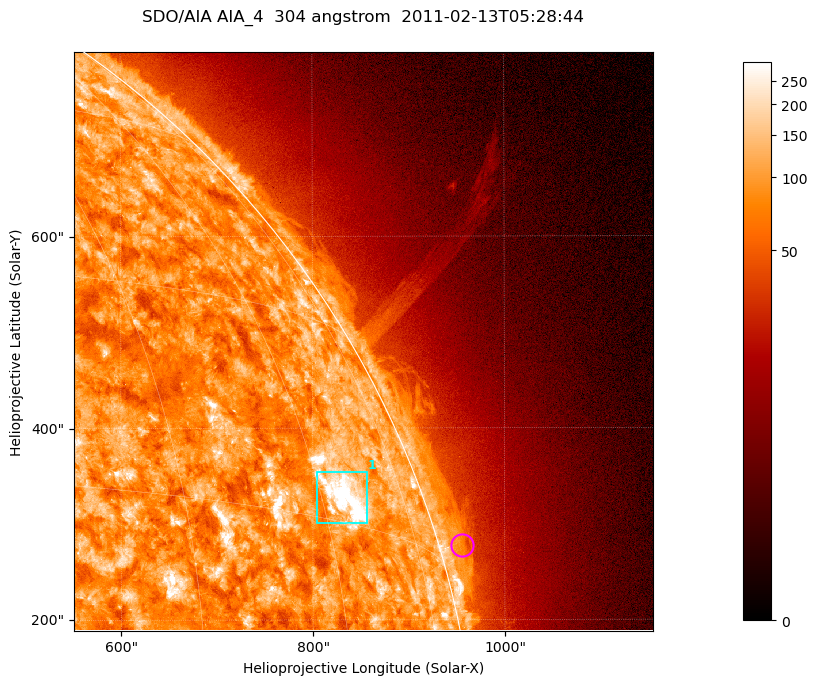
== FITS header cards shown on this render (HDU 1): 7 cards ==
TELESCOP= 'SDO/AIA '           / For AIA: SDO/AIA
INSTRUME= 'AIA_4   '           / For AIA: AIA_ATA1, AIA_ATA2, AIA_ATA3 or AIA_AT
WAVELNTH=                  304 / [angstrom] Wavelength
WAVEUNIT= 'angstrom'           / Wavelength unit: angstrom
DATE-OBS= '2011-02-13T05:28:44.124' / [ISO] Date when observation started; ISO 8
CTYPE1  = 'HPLN-TAN'           / CTYPE1; Typically HPLN
CTYPE2  = 'HPLT-TAN'           / CTYPE2; Typically HPLT

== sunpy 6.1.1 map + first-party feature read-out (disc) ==
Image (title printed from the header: SDO/AIA AIA_4  304 angstrom  2011-02-13T05:28:44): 1006 x 1006 px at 0.6 arcsec/px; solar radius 972 arcsec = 1619 px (partial field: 5.3% of the solar disc is inside the frame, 43% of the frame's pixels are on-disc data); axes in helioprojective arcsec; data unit not stated in the header (colour bar unlabelled)
Orientation: roll -0.132 deg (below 1 deg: not rotated)
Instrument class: DISC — disc imager (sunpy class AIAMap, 304 A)
Bright regions (active regions / flare kernels): reference = the on-disc median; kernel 9 px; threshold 5 sigma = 157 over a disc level ~89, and >= 1.15x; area >= 1012 px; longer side >= 12 px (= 7.2 arcsec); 1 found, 1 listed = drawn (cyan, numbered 1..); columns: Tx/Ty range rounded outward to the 2 arcsec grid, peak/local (2 s.f.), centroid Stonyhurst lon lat
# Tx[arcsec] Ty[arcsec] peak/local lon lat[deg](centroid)
1 804..856 300..356 6.8 +63 +17
Off-limb structures (1.02-1.3 R_sun): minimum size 400 px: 5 found; the strongest spans PA ~285..290 deg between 1.02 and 1.04 R_sun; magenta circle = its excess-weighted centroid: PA ~285 deg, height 1.02 R_sun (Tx ~956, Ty ~278 arcsec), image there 1.7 x the reference